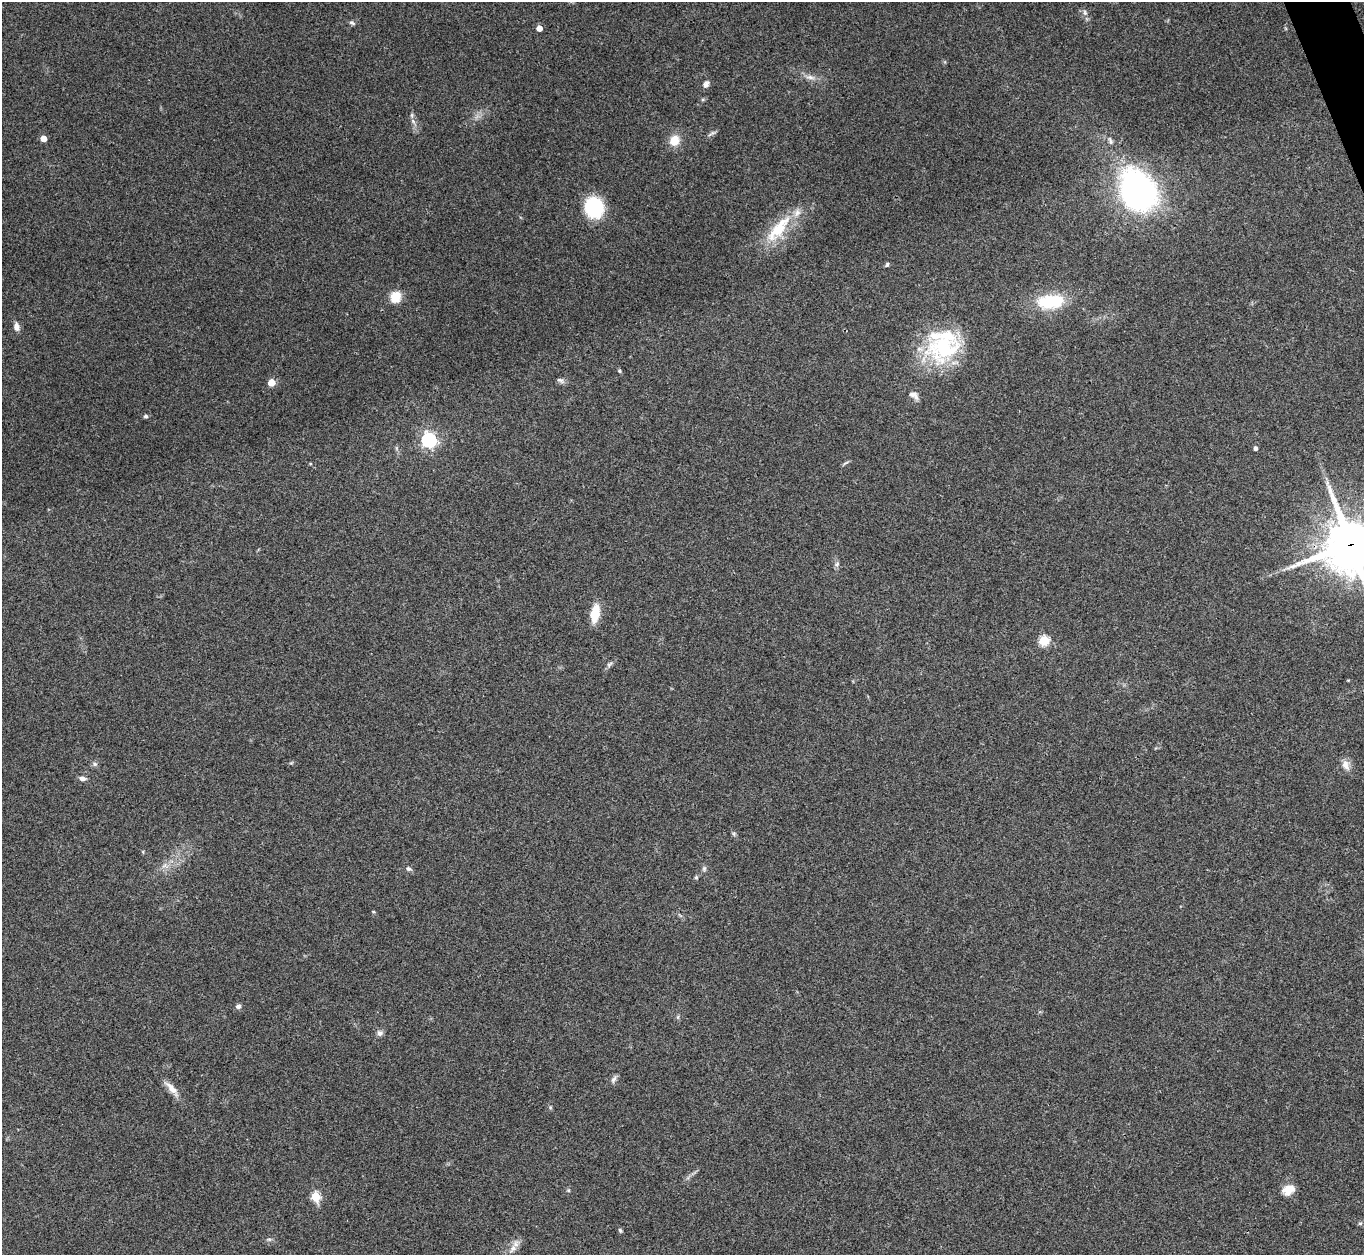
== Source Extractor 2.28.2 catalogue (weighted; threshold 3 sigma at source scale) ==
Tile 10 of 4 x 4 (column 2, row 3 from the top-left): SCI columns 1367-2728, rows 1533-2785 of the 5455 x 5442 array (HDU 1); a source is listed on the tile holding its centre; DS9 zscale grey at full resolution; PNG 1366 x 1257 px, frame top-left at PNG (2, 2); no overlay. Shown black and unused: <1% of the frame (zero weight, under 3 of 4 exposures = <1% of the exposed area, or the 3 px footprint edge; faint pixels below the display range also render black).
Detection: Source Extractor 2.28.2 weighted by HDU 2 'WHT'; one run over the whole footprint, this tile lists its part. Background 0.112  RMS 0.0058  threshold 0.0263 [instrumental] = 3 sigma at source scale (4.5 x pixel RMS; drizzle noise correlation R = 1.50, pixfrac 1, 0.05/0.05 arcsec/px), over >= 5 px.
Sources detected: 56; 2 inside a brighter listed object's ellipse — not listed separately; the other 54 listed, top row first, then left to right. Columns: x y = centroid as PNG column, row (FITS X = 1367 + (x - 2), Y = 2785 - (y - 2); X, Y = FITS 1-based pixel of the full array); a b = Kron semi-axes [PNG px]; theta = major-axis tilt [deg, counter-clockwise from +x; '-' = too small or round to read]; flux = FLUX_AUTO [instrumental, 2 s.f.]
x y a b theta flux
1085 13 8 5 -83 1.7
352 23 9 5 -28 1.3
539 28 5 4 - 6.1
810 77 14 6 -7 3.3
706 84 10 7 60 2.3
413 121 8 5 -46 1.7
712 133 13 4 31 1.5
43 138 5 4 - 7.8
674 140 14 12 55 8.2
1110 141 12 5 -69 1.8
1138 191 31 24 -62 220
594 207 15 13 -70 50
778 229 47 16 50 25
887 264 6 4 57 1
395 297 13 12 - 8.7
1051 301 35 18 5 28
16 327 10 7 -77 3.1
943 347 48 34 20 57
619 371 5 4 - 0.83
560 380 11 6 -24 1.8
271 383 5 5 - 14
913 395 14 7 -33 3.4
146 416 5 5 - 1.2
429 440 6 6 - 160
1255 448 4 4 - 1.7
845 463 10 3 29 1
310 464 5 3 - 0.54
1327 483 8 4 90 1.6
1351 544 19 17 29 2600
837 564 6 6 - 1.5
595 613 16 8 81 15
1044 641 5 5 - 39
609 664 10 5 41 1.5
95 764 7 6 - 1.5
1346 765 14 10 -71 4.4
82 778 8 5 -13 2.3
734 834 6 4 -72 0.95
165 865 8 6 19 2.4
409 869 8 6 -29 1.4
704 869 7 6 - 1.3
696 877 5 4 - 0.91
373 912 5 4 - 0.6
238 1006 6 6 - 1.8
380 1033 8 7 - 2.1
614 1079 12 6 60 1.9
172 1089 26 8 -48 5.9
550 1107 5 5 - 0.78
568 1190 5 5 - 0.79
1288 1190 15 11 32 6.9
316 1197 5 5 - 35
1360 1223 6 4 0 0.83
620 1230 6 5 - 0.9
269 1239 7 4 -1 1
513 1249 14 8 49 4.2
Overlapping masked pixels (flux is a lower limit): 1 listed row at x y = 1351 544
Isophote crosses this tile's border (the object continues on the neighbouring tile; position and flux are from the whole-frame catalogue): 1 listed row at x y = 1351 544